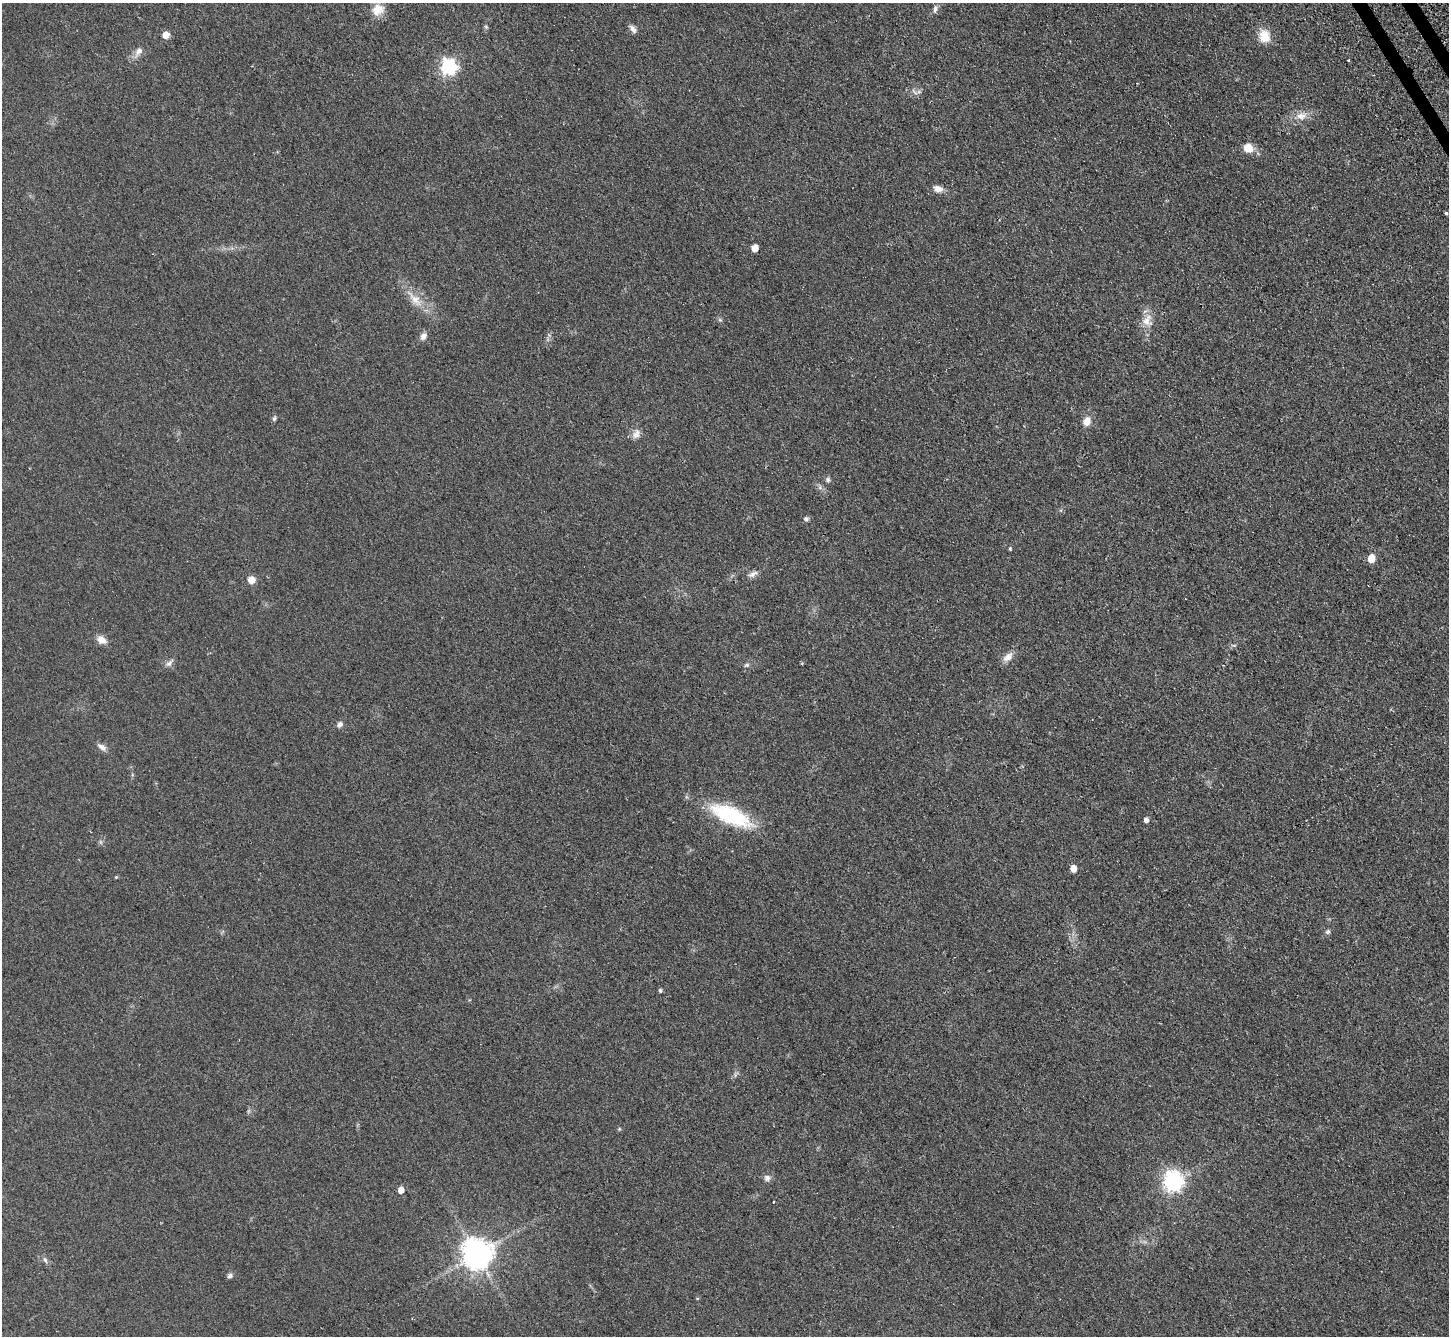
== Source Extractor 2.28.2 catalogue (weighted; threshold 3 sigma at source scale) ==
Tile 10 of 4 x 4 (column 2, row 3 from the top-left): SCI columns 1481-2927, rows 1643-2976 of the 5856 x 5815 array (HDU 1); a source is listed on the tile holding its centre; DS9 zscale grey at full resolution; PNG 1451 x 1338 px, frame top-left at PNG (2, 3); no overlay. Shown black and unused: <1% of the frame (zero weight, under 2 of 3 exposures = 2% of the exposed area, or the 3 px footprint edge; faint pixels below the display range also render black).
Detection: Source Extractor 2.28.2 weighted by HDU 2 'WHT'; one run over the whole footprint, this tile lists its part. Background 0.0531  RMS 0.0082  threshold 0.0368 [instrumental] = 3 sigma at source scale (4.5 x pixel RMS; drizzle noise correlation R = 1.50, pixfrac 1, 0.05/0.05 arcsec/px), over >= 5 px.
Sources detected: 49; all 49 listed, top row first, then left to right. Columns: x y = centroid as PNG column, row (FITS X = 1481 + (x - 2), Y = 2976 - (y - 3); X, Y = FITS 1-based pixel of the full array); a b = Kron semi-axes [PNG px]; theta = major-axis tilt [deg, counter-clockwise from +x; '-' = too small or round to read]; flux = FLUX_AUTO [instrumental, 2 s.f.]
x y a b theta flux
378 9 17 14 47 11
935 9 9 5 80 2.4
486 27 6 4 -45 1.1
633 29 11 6 -53 3.3
166 35 5 5 - 9.4
1264 36 17 13 -73 12
138 51 12 8 53 5.1
1348 61 3 3 - 2.2
449 67 7 6 - 230
914 92 11 3 -45 1.6
1301 116 15 10 8 8
1248 148 10 9 - 11
938 189 11 7 -20 5.4
1446 213 3 3 - 1.4
755 248 5 5 - 11
415 299 30 11 -48 14
720 320 6 5 - 1.3
1147 321 18 15 83 9.8
423 336 9 7 59 4
274 419 6 5 - 1.7
1087 421 10 8 72 7.1
636 434 14 9 60 5
828 480 7 6 - 1.9
820 487 6 6 - 2
806 519 7 6 - 1.8
1010 549 5 4 - 0.97
1371 558 6 5 - 17
753 574 15 7 30 3.6
252 580 8 7 - 6.9
101 640 11 8 -34 6.9
1008 657 16 8 41 5.9
169 663 13 6 47 3.2
746 665 7 5 26 1.5
340 724 8 6 57 3.1
101 747 13 7 -33 3.8
731 816 35 14 -24 78
1146 820 5 4 - 3.2
1073 868 5 5 - 9.2
116 877 4 4 - 0.76
1327 932 7 6 - 1.8
660 991 5 4 - 1.4
619 1129 5 4 - 0.85
767 1178 9 9 - 3.2
1173 1181 8 7 - 400
401 1190 5 5 - 7.1
773 1202 2 2 - 1
477 1254 9 9 - 1400
45 1260 9 5 -60 1.9
230 1276 7 6 - 2.1